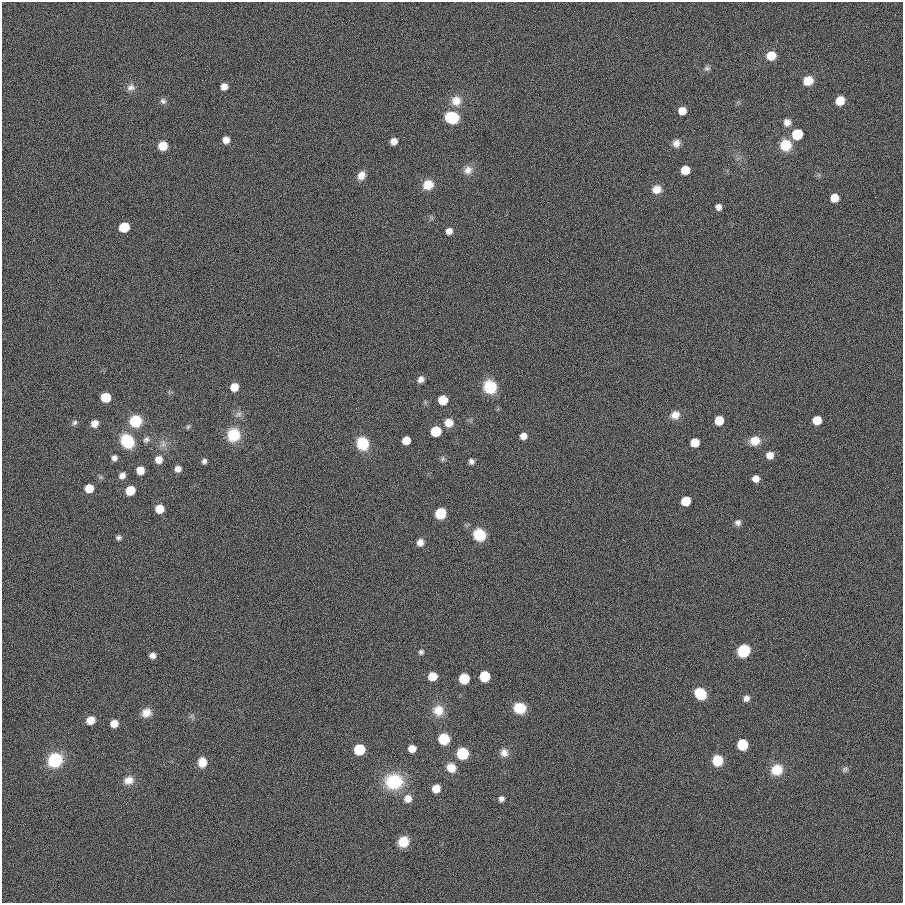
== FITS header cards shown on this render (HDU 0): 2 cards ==
NAXIS1  =                  901
NAXIS2  =                  901

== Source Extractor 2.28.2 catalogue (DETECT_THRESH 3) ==
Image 901 x 901 px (HDU 0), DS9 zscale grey, 1 PNG px = 1 image px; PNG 905 x 905 px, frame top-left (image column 1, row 901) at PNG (2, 2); no overlay
Background 0.00165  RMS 0.099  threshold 0.298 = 3 sigma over >= 5 px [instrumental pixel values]
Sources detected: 100; all 100 listed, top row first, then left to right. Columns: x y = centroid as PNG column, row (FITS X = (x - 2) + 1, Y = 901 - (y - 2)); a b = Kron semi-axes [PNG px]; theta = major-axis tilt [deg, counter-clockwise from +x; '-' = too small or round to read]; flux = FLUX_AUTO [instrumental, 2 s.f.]
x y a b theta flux
771 56 8 8 - 120
707 68 8 7 - 17
808 81 9 8 - 96
131 87 11 9 16 35
224 87 6 6 - 46
163 101 9 7 -43 22
456 101 13 13 - 86
840 101 8 7 - 110
682 111 7 7 - 77
452 117 11 9 -12 320
787 122 8 8 - 41
797 134 7 7 - 390
226 140 7 7 - 44
394 141 6 6 - 51
676 143 10 9 - 40
785 145 9 9 - 180
163 146 8 8 - 99
468 170 12 11 - 51
685 170 7 6 - 140
361 175 10 8 67 55
428 185 11 10 - 94
657 189 10 9 - 68
834 198 7 6 - 110
718 207 6 5 - 32
124 227 7 7 - 250
449 231 7 7 - 37
421 379 7 6 - 33
234 387 7 7 - 86
490 387 12 11 - 230
106 397 7 7 - 170
443 400 7 7 - 130
239 414 9 7 3 26
675 415 11 10 - 59
719 420 7 7 - 120
817 420 7 6 - 120
135 421 9 9 - 270
74 422 7 6 - 17
449 423 9 9 - 72
95 424 8 7 - 47
188 427 7 5 68 11
436 431 7 7 - 310
233 435 12 12 - 220
523 436 6 6 - 47
146 439 10 7 45 23
406 440 7 6 - 97
127 441 11 9 -53 370
755 441 11 9 17 94
695 443 7 6 - 130
163 444 12 6 82 34
362 444 11 10 - 250
770 455 8 7 - 51
114 458 7 6 - 25
443 459 7 5 83 14
159 460 8 7 - 55
204 461 6 5 - 20
471 461 6 6 - 22
178 469 7 6 - 35
140 470 6 6 - 84
122 476 8 7 - 35
756 479 6 6 - 48
89 488 7 7 - 100
130 491 7 7 - 140
686 501 7 7 - 180
159 509 7 7 - 110
440 513 8 8 - 200
738 523 8 7 - 25
479 535 12 11 - 180
118 538 6 5 - 18
420 542 9 8 - 41
743 651 9 8 - 340
421 652 7 6 - 16
152 656 7 6 - 29
432 676 7 6 - 120
484 676 7 7 - 310
464 679 7 7 - 260
700 694 10 8 -39 210
746 698 7 7 - 31
520 708 9 8 - 240
438 710 15 14 - 97
146 713 11 10 - 60
90 720 8 7 - 78
114 723 6 6 - 70
444 739 8 8 - 240
742 745 7 7 - 340
359 749 7 7 - 420
412 749 6 6 - 70
462 753 8 8 - 350
504 753 11 10 - 47
55 760 13 12 - 300
717 760 9 8 - 180
202 762 9 8 - 87
451 768 11 10 - 84
845 769 9 6 19 18
777 770 12 10 28 140
129 780 12 10 20 62
394 782 19 16 3 320
436 788 7 7 - 82
408 799 10 10 - 53
501 799 6 6 - 24
403 842 10 9 - 120